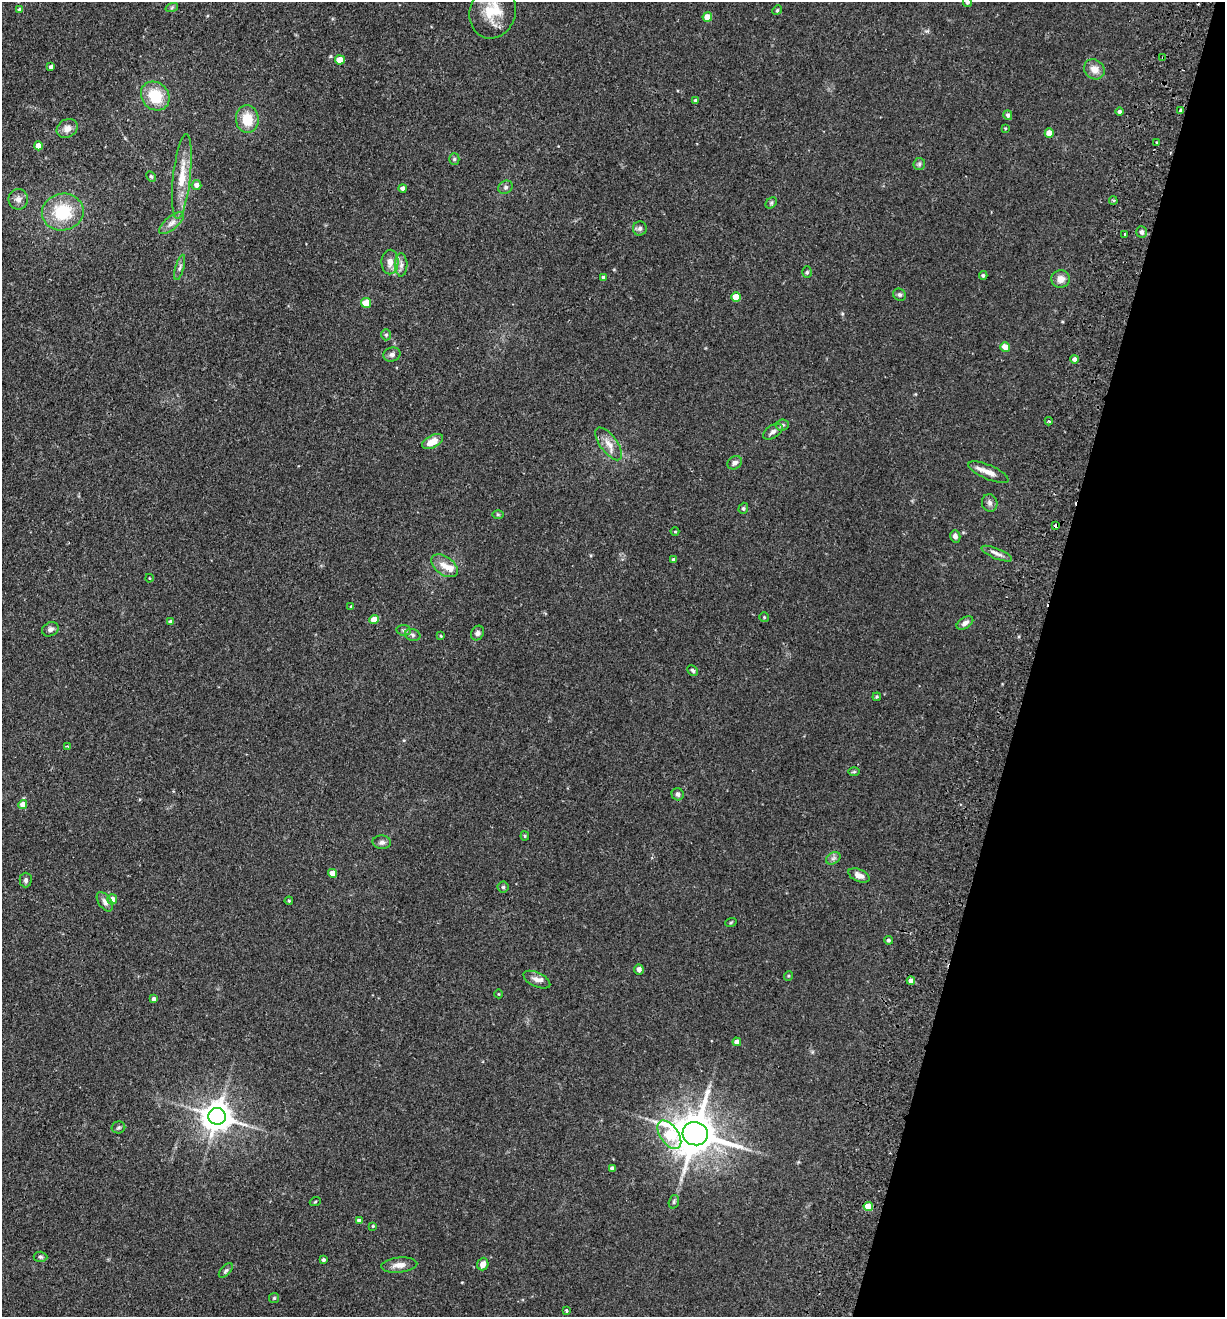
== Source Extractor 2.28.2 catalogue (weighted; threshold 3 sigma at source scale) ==
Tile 8 of 4 x 4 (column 4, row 2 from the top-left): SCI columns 3981-5203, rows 2651-3965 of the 5389 x 5300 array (HDU 1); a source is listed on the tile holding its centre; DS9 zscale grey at full resolution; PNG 1227 x 1319 px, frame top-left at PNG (2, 2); each listed source drawn as its Kron ellipse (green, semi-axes under 4 px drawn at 4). Shown black and unused: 16% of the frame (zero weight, under 2 of 3 exposures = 3% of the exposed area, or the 3 px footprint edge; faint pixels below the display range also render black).
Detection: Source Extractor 2.28.2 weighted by HDU 2 'WHT'; one run over the whole footprint, this tile lists its part. Background 0.0897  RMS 0.0061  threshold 0.0274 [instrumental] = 3 sigma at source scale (4.5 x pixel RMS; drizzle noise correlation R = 1.50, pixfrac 1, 0.05/0.05 arcsec/px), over >= 5 px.
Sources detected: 121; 2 inside a brighter listed object's ellipse — not listed separately; the other 119 listed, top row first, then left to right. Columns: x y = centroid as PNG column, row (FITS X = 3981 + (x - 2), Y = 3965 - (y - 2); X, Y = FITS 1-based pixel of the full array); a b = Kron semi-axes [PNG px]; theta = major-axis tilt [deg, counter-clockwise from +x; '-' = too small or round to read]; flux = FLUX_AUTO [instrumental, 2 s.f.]
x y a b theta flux
967 2 5 4 - 1.4
172 7 6 4 20 0.97
20 10 4 4 - 2.2
777 10 5 4 - 0.74
493 11 27 23 73 18
707 17 4 4 - 8.6
1163 58 3 3 - 0.76
340 60 5 4 - 8.3
51 67 4 3 - 1.7
1094 69 11 9 -37 5.2
155 96 15 13 -45 18
696 101 4 4 - 1.3
1181 111 4 3 - 4.3
1119 112 4 4 - 1.5
1008 115 5 4 - 1.5
247 119 14 11 -85 12
67 128 11 9 30 3.9
1005 128 4 3 - 0.53
1049 133 4 4 - 6.8
1156 143 4 2 - 0.59
38 146 4 4 - 5.2
454 159 5 5 - 0.9
919 164 6 5 - 1.1
151 176 6 4 -62 0.88
182 176 42 8 84 14
196 185 5 5 - 2.5
506 187 8 6 32 1.6
403 188 4 4 - 2.3
18 199 10 10 - 3.5
1113 201 4 3 - 1
771 203 6 5 - 1
63 212 21 18 9 26
172 223 15 6 40 3.5
640 228 7 7 - 1.7
1142 232 6 5 - 1.9
1125 234 3 3 - 1.3
390 262 12 8 88 4.7
401 265 11 6 90 2.9
180 267 13 4 74 1.5
807 272 6 5 - 0.93
983 275 4 3 - 0.96
603 278 4 3 - 1.9
1060 279 9 9 - 4.5
900 295 6 6 - 1.3
736 297 4 4 - 9.4
366 303 5 5 - 13
386 335 5 5 - 1
1005 347 5 4 - 5.5
392 355 8 7 - 1.8
1074 359 4 4 - 2.3
1049 421 4 2 - 0.66
782 425 6 5 - 1.1
773 432 11 6 34 2.2
433 442 11 6 26 7.1
609 444 19 8 -54 5.8
735 463 8 6 31 2.1
988 472 21 7 -23 5.4
990 503 9 7 -73 2.1
743 508 6 4 70 0.82
498 515 6 4 -1 0.74
1056 526 4 3 - 2.5
675 531 4 3 - 0.56
955 536 6 5 - 2.3
997 554 16 5 -23 2.9
674 560 4 3 - 2
445 566 15 9 -36 5.6
149 578 4 3 - 0.35
351 606 4 3 - 0.61
764 617 5 5 - 0.74
374 620 4 4 - 9.4
171 622 4 4 - 2.4
965 623 9 5 31 2.3
50 629 9 6 27 1.9
404 630 7 5 -7 1.2
477 633 7 6 - 1.6
413 635 8 6 -17 1.4
441 636 4 3 - 0.56
693 670 6 4 -45 1.2
877 697 4 4 - 0.78
67 746 4 3 - 0.55
854 772 6 4 1 0.64
678 794 6 6 - 1.9
23 804 4 4 - 6.4
525 836 4 4 - 0.69
382 842 9 7 -3 1.9
833 858 8 5 31 1.6
333 873 4 4 - 6.5
859 875 11 6 -24 3.1
26 880 7 6 - 1.4
503 887 5 5 - 0.91
112 899 5 5 - 4.2
289 901 4 4 - 0.62
105 902 11 6 -55 2.3
731 922 6 3 20 0.6
888 940 4 4 - 1.2
639 969 5 4 - 1.8
788 976 5 3 - 0.56
537 980 14 7 -25 3.1
911 981 4 4 - 3.1
499 994 4 3 - 0.42
154 999 4 3 - 1.9
737 1042 4 4 - 3.9
217 1116 9 8 - 930
118 1127 7 6 - 1.1
695 1134 13 11 -13 2100
669 1135 16 9 -54 23
612 1168 4 4 - 1.7
315 1202 5 3 - 0.66
674 1202 7 5 72 1
868 1207 5 4 - 12
359 1221 4 4 - 2.7
373 1226 3 3 - 0.54
40 1257 7 5 -3 1.1
323 1260 3 3 - 1.1
483 1264 6 5 - 3.7
399 1265 18 7 5 4.3
226 1270 9 4 47 1.2
274 1298 5 5 - 0.73
566 1311 4 3 - 1.2
Overlapping masked pixels (flux is a lower limit): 3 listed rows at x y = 1163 58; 1181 111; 1056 526
Isophote crosses this tile's border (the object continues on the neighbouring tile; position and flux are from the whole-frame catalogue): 1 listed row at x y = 967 2